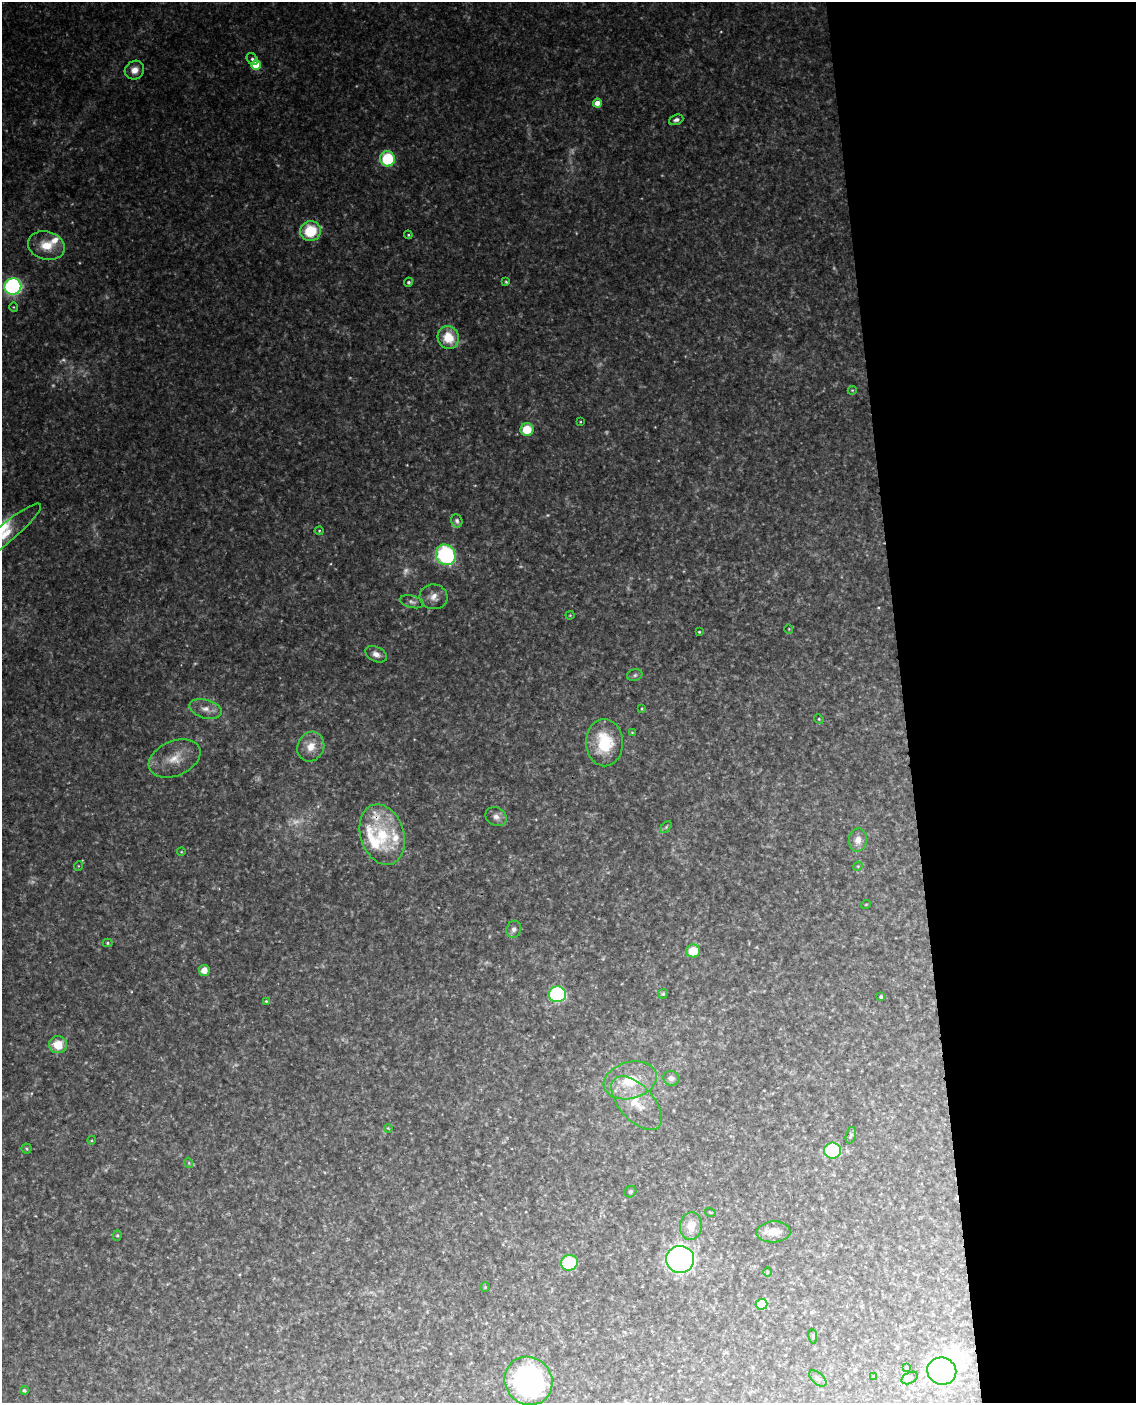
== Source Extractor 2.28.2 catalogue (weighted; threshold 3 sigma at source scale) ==
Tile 8 of 4 x 3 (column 4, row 2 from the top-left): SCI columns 3463-4596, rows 1643-3043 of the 4652 x 4581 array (HDU 1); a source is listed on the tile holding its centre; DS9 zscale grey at full resolution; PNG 1138 x 1405 px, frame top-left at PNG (2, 2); each listed source drawn as its Kron ellipse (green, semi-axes under 4 px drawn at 4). Shown black and unused: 20% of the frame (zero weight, under 3 of 4 exposures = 6% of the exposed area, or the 3 px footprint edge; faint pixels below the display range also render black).
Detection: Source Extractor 2.28.2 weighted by HDU 2 'WHT'; one run over the whole footprint, this tile lists its part. Background 0.116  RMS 0.01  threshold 0.0451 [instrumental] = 3 sigma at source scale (4.5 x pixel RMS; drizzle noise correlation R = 1.50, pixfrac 1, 0.05/0.05 arcsec/px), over >= 5 px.
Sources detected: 100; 15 too faint to see at this stretch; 1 inside a brighter object's white glare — neither listed nor drawn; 5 inside a brighter listed object's ellipse — not listed separately; the other 79 listed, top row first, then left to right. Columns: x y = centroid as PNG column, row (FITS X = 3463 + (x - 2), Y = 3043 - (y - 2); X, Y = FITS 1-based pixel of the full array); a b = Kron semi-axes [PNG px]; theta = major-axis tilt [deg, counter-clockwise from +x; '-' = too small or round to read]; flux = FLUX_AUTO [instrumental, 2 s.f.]
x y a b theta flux
252 59 6 5 - 2.5
256 65 5 5 - 39
134 70 10 9 - 8.5
597 103 4 4 - 11
676 120 7 5 20 3.4
388 159 7 7 - 62
310 231 10 10 - 44
408 235 4 4 - 1.1
46 246 19 14 -15 24
409 282 4 4 - 1.9
506 282 4 4 - 1.3
13 287 8 8 - 270
14 307 4 4 - 1.1
448 337 12 10 -70 30
852 390 4 4 - 1.1
580 422 3 2 - 0.75
527 430 6 6 - 31
457 521 7 5 -67 2.7
319 531 4 4 - 1.2
4 535 47 9 40 28
446 555 10 9 - 120
433 597 14 12 -7 9.8
412 602 12 6 -13 4.1
570 615 4 4 - 1
789 629 4 4 - 1
699 632 3 3 - 0.99
376 654 11 7 -26 6.7
635 675 8 5 17 2.4
205 709 16 9 -16 10
642 709 3 2 - 0.96
819 719 5 4 - 1.2
632 732 4 2 - 0.67
604 743 24 18 -89 46
311 747 15 13 64 15
175 758 27 17 23 23
496 817 11 9 -32 6.3
666 827 7 4 46 1.5
382 835 31 21 -73 49
858 840 11 9 84 8.3
181 852 4 3 - 0.74
78 866 5 3 - 0.82
858 866 5 4 - 1.2
866 904 5 3 - 0.78
514 929 9 7 72 4.1
108 943 5 4 - 1.4
693 951 7 6 - 23
204 970 5 5 - 10
557 994 8 8 - 150
663 994 5 5 - 1.6
881 997 3 3 - 1.6
266 1001 4 3 - 1.2
58 1045 9 8 - 22
671 1078 8 7 - 4.6
630 1080 27 18 15 40
636 1103 32 17 -48 33
388 1128 4 3 - 0.94
851 1135 8 5 75 2.5
92 1140 4 3 - 0.94
27 1148 5 5 - 1.6
833 1151 8 8 - 110
189 1163 5 3 - 0.99
630 1192 6 5 - 2.1
710 1212 5 3 - 0.97
691 1226 14 11 84 16
773 1232 17 10 3 15
117 1235 5 4 - 1.4
680 1259 14 13 - 350
569 1263 8 8 - 50
767 1272 4 3 - 0.81
485 1287 5 5 - 1.2
762 1304 6 5 - 69
813 1336 7 3 -82 1.2
906 1367 4 3 - 1.5
942 1371 15 13 -19 260
873 1377 4 3 - 0.96
818 1378 10 5 -42 3.4
910 1378 9 5 27 3.1
529 1381 25 23 -48 230
24 1390 4 4 - 1.8
Isophote crosses this tile's border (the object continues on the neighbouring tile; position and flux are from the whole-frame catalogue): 2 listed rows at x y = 4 535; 942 1371